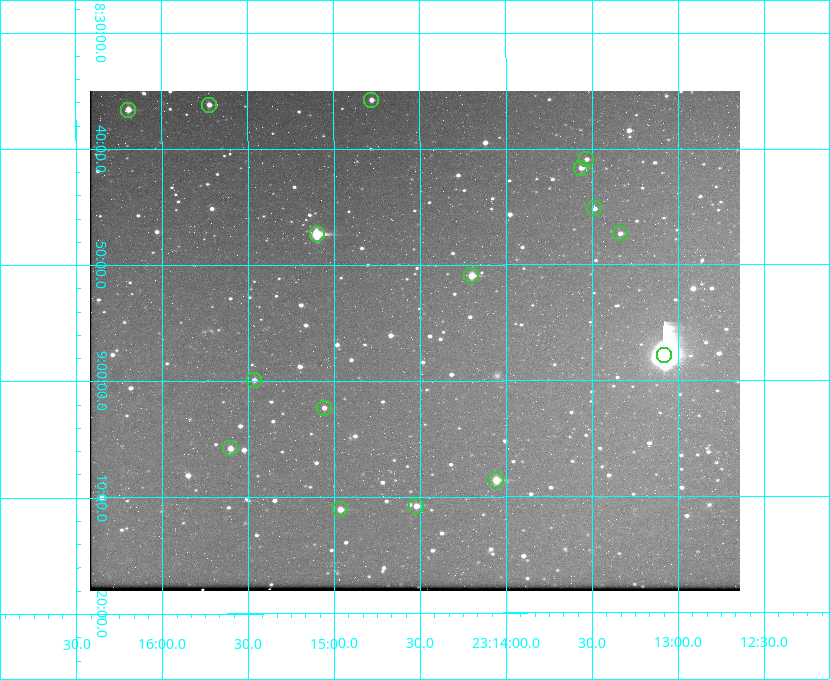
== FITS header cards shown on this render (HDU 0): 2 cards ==
NAXIS1  =                  650 / Width of table row in bytes
NAXIS2  =                  500 / Number of rows in table

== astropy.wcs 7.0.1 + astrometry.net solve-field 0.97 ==
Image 650 x 500 px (HDU 0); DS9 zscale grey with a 90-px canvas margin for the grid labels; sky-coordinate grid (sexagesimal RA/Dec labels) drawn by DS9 from the SOLVED WCS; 16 Tycho-2 reference stars matched to detected sources circled (green)
Header WCS: none
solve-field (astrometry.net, Tycho-2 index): SOLVED blind (the file carries no WCS)
Solved WCS: RA---TAN-SIP/DEC--TAN-SIP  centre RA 23:14:32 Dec +08:57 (348.63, +8.94 deg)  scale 5.17 arcsec/px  FOV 56.0' x 43.1'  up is -180 deg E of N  parity flipped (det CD > 0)
(file carries no celestial WCS; the grid is the blind solution)
Tycho-2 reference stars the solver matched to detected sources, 16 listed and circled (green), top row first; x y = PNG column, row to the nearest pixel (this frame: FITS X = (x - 90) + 1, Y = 500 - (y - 91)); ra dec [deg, ICRS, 3 dp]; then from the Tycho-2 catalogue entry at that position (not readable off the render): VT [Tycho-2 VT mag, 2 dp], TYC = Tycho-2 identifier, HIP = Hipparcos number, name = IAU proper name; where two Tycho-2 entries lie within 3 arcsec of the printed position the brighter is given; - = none
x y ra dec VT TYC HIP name
371 100 348.695 +8.597 11.30 1161-1571-1 - -
209 105 348.931 +8.603 11.18 1161-1110-1 - -
128 110 349.048 +8.610 11.72 1161-1223-1 - -
586 159 348.383 +8.682 11.92 1161-890-1 - -
581 168 348.391 +8.694 11.47 1161-728-1 - -
594 208 348.371 +8.753 12.36 1161-1249-1 - -
620 233 348.335 +8.788 11.88 1161-938-1 - -
317 234 348.775 +8.789 8.97 1161-884-1 114784 -
471 275 348.550 +8.849 10.80 1161-574-1 - -
664 355 348.271 +8.963 6.92 1161-1161-1 114608 -
254 380 348.866 +8.999 11.82 1161-694-1 - -
324 408 348.765 +9.039 11.87 1161-1547-1 - -
230 448 348.901 +9.097 11.97 1161-534-1 - -
496 480 348.514 +9.143 10.38 1161-1071-1 - -
416 506 348.631 +9.180 11.26 1161-1559-1 - -
340 509 348.741 +9.184 11.62 1161-452-1 - -